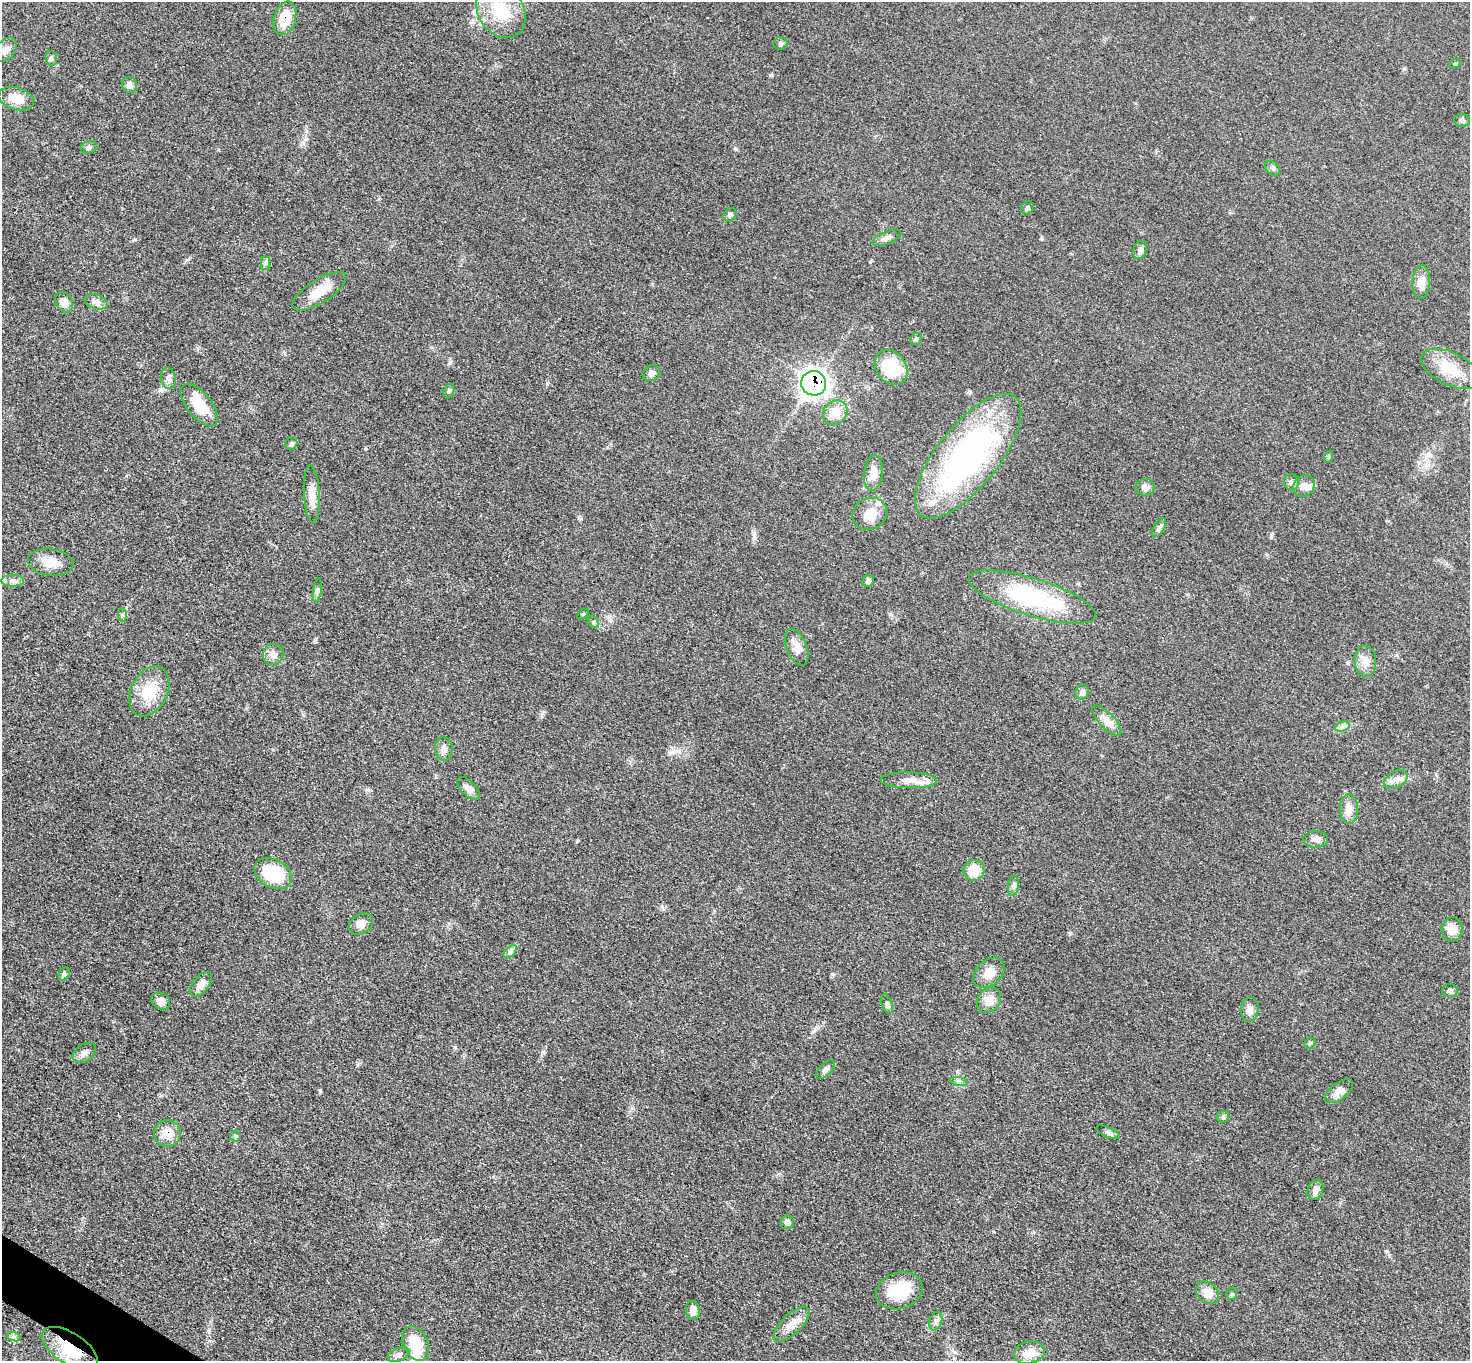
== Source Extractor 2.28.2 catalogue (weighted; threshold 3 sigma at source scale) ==
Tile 7 of 4 x 4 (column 3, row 2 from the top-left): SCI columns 2948-4415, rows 2877-4235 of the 5891 x 5893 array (HDU 1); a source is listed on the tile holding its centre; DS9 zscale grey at full resolution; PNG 1472 x 1363 px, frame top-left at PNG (2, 2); each listed source drawn as its Kron ellipse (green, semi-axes under 4 px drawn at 4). Shown black and unused: <1% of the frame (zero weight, under 3 of 5 exposures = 1% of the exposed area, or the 3 px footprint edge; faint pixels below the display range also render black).
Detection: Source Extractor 2.28.2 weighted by HDU 2 'WHT'; one run over the whole footprint, this tile lists its part. Background 0.0484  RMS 0.0051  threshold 0.0231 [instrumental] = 3 sigma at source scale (4.5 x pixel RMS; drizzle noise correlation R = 1.50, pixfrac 1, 0.05/0.05 arcsec/px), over >= 5 px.
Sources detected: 102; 2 inside a brighter object's white glare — neither listed nor drawn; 4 inside a brighter listed object's ellipse — not listed separately; the other 96 listed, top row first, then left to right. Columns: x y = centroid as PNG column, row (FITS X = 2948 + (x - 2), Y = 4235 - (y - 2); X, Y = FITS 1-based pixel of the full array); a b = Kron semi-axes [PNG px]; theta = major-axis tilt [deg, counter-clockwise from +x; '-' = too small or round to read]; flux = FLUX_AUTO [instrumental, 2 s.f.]
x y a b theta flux
501 11 29 22 -55 21
285 18 17 11 74 12
781 43 7 6 - 1.3
6 50 14 9 50 3.7
51 58 8 5 -77 1.1
1455 64 6 3 19 0.53
129 85 8 7 - 2.7
16 99 18 11 -16 7.6
1462 120 8 6 -6 1.3
89 147 8 6 19 1.2
1273 168 8 6 -46 1.3
1027 208 7 6 - 1.1
730 215 7 6 - 1.2
887 238 15 6 21 2.2
1140 250 9 6 73 1.9
266 263 7 4 90 1.1
1421 282 17 9 89 5.6
319 291 31 11 32 10
64 302 11 8 -61 4.1
96 302 12 7 -16 3.2
916 339 6 5 - 0.88
891 367 19 15 -53 24
1451 369 32 16 -26 14
652 373 9 7 33 2
168 378 11 7 -79 2.1
814 383 12 12 - 260
449 391 7 5 73 1
199 405 25 12 -51 13
835 412 13 11 44 8.7
291 444 6 5 - 0.98
968 456 76 30 51 140
1328 457 6 4 71 0.71
873 473 18 9 83 5.5
1291 482 8 7 - 1.7
1304 486 11 10 - 3.7
1145 487 10 8 3 2.8
312 494 29 8 -87 6.4
870 514 18 15 26 8.5
1159 528 10 5 57 1.5
51 562 23 13 -7 8.5
13 581 11 6 0 2
868 581 6 5 - 1.3
317 590 12 3 81 1.3
1032 597 66 18 -17 57
583 614 6 4 43 0.59
122 615 7 4 -90 0.99
594 622 6 4 -60 0.76
797 647 19 10 -68 5.3
273 654 11 10 - 3
1365 661 15 11 -87 4.7
149 691 26 18 62 14
1082 692 7 6 - 1.8
1107 721 19 7 -47 4.1
1342 727 8 4 18 1.7
444 749 12 9 -90 2.8
1396 779 12 8 29 3.1
909 780 28 8 -1 5.2
469 788 14 7 -46 2.9
1349 809 14 9 -88 4.9
1316 839 12 8 -1 2.6
974 870 10 10 - 9.8
273 874 20 14 -29 22
1013 886 10 5 83 1.5
361 924 13 9 34 3.6
1452 929 12 10 83 6.5
510 951 8 5 45 1.2
989 973 17 12 42 6.3
64 974 7 5 62 1.1
201 984 14 8 51 3.8
1450 991 8 6 -2 1.5
989 1000 13 11 51 5.3
161 1001 10 8 -32 3.2
887 1004 10 5 -71 1.3
1250 1009 12 9 84 3
1310 1043 6 4 42 0.73
84 1053 13 8 34 2.6
826 1069 12 6 45 1.9
959 1081 9 4 -8 1.3
1339 1091 16 8 37 4
1223 1117 6 5 - 0.9
1108 1132 13 5 -24 1.4
168 1133 13 13 - 7.1
235 1136 5 5 - 0.71
1315 1190 10 7 72 2.5
787 1222 7 6 - 2.1
899 1291 24 18 19 19
1207 1293 13 10 -44 5.7
1232 1294 6 5 - 0.8
693 1310 9 7 -83 3.3
936 1321 9 6 71 1.8
791 1324 23 9 43 5.8
14 1337 7 4 -18 1
416 1343 18 12 -65 15
70 1348 31 15 -33 20
1029 1352 16 11 13 6.9
399 1355 11 6 22 2.4
Overlapping masked pixels (flux is a lower limit): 4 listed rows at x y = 285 18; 814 383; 168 1133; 70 1348
Unlisted compact peaks at least as high as the median listed source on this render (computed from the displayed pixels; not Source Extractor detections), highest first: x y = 771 75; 320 1090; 450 362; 673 751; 832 974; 736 149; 754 534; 134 240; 1070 933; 542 713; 547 384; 581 519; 315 641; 1041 238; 1271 537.